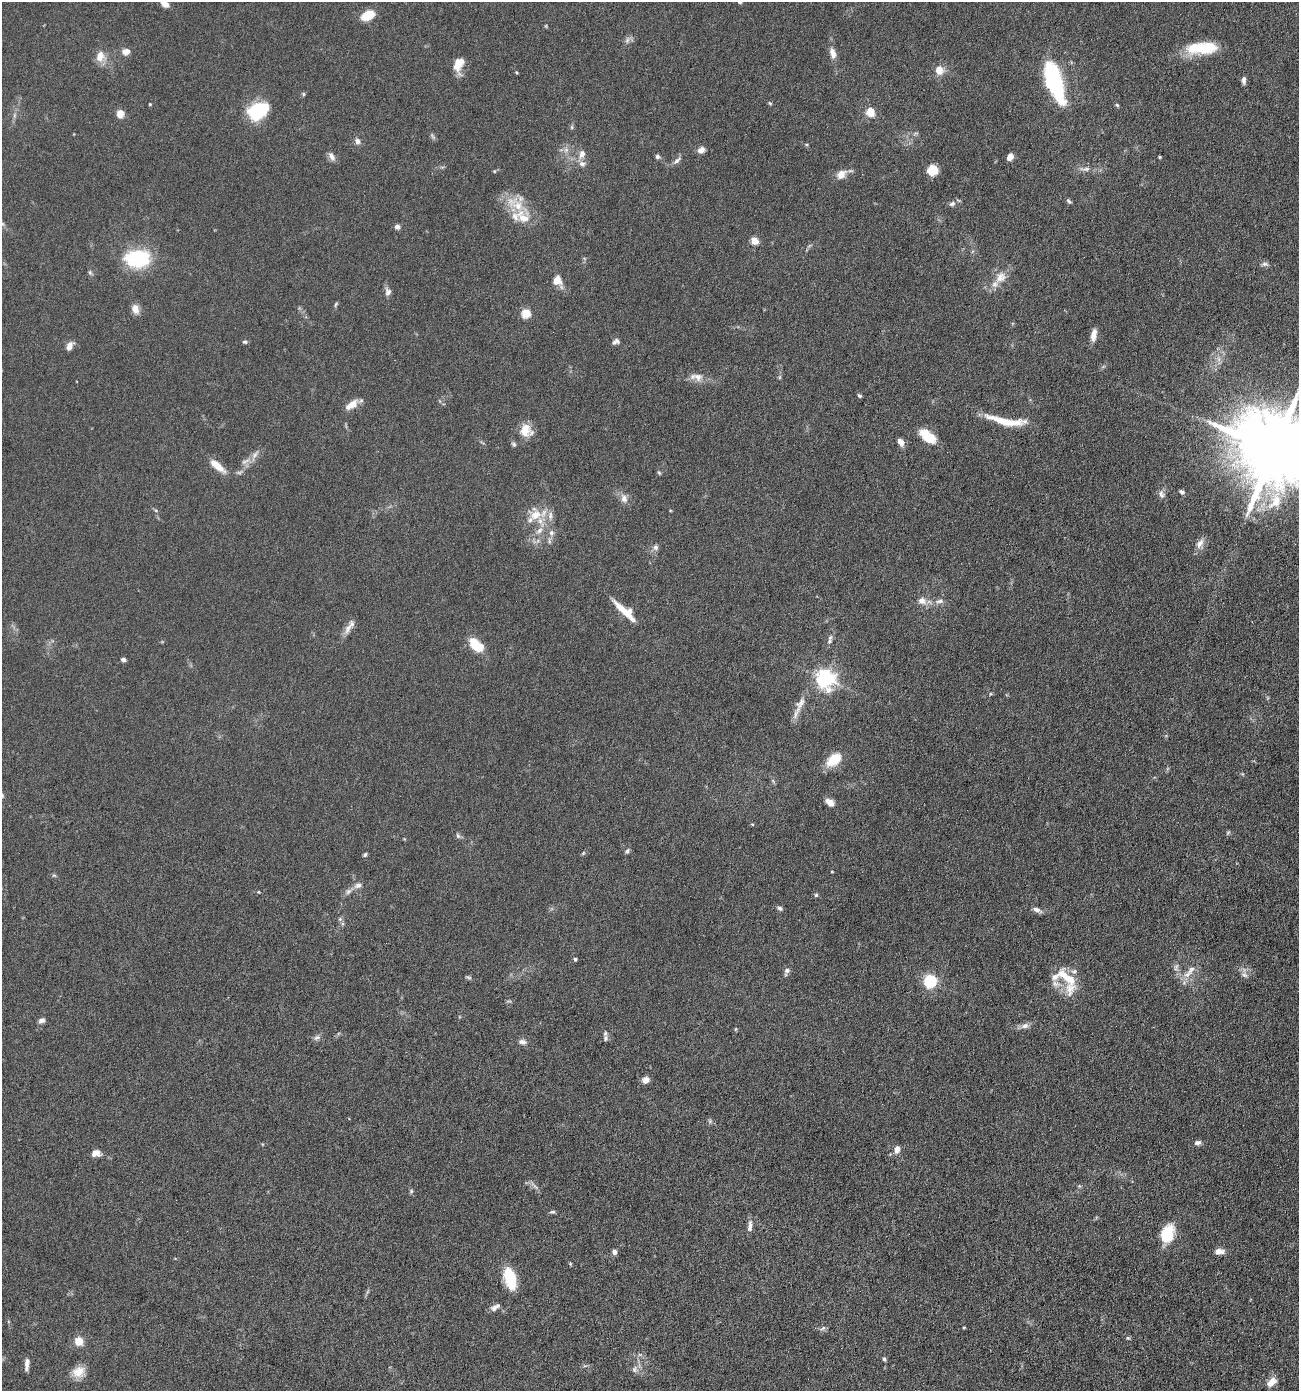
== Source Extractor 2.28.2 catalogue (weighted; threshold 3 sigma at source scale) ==
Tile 6 of 4 x 4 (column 2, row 2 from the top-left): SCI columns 1437-2733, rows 2779-4167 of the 5598 x 5556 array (HDU 1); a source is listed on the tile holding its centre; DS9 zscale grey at full resolution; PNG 1301 x 1393 px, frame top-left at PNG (2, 2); no overlay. Nothing masked; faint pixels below the display range render black.
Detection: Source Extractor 2.28.2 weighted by HDU 2 'WHT'; one run over the whole footprint, this tile lists its part. Background 0.062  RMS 0.0055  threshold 0.0225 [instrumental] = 3 sigma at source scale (4.09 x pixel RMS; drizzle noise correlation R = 1.36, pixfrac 0.8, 0.05/0.05 arcsec/px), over >= 5 px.
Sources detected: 162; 2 too faint to see at this stretch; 2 inside a brighter object's white glare — not listed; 14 inside a brighter listed object's ellipse — not listed separately; the other 144 listed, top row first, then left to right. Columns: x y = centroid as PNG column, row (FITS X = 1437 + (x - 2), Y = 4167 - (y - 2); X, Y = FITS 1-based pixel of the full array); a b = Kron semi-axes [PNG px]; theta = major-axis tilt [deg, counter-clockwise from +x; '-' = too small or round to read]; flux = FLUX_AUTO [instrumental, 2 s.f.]
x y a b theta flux
165 4 9 6 -33 3.4
368 15 13 9 28 9.7
546 26 5 3 - 0.46
627 40 8 6 69 1.5
1202 48 36 12 4 20
126 52 8 6 8 3.8
833 53 14 7 -76 3.6
100 56 15 11 78 5.1
459 64 16 10 73 6.8
939 70 9 7 -77 6
516 72 5 3 - 0.43
1244 80 10 5 90 1.7
1054 81 27 11 -69 81
303 94 6 4 -90 0.6
770 103 6 4 -31 0.55
150 104 3 3 - 0.47
1117 105 5 4 - 0.63
257 110 19 13 29 31
870 111 9 8 - 7
120 113 8 8 - 4.2
14 115 7 4 -73 0.86
572 127 6 4 72 0.66
357 141 8 6 -53 1.8
566 150 8 6 45 1.7
701 150 7 6 - 3.3
582 154 11 8 68 3.2
332 156 12 7 -61 2.3
657 156 6 5 - 1.2
1010 157 6 5 - 3.5
1160 157 4 3 - 0.52
677 160 14 6 42 1.9
1085 169 17 6 0 2.7
932 170 11 10 - 6.6
841 174 15 10 43 4.2
1069 201 7 4 -41 0.86
515 204 42 13 -33 12
952 204 9 6 21 1.5
2 223 11 5 -30 1.6
397 227 6 5 - 1.8
754 241 5 4 - 13
137 259 29 20 2 30
1265 264 11 6 0 1.5
90 272 7 5 -63 0.9
1001 277 19 13 47 6.5
557 280 14 11 87 4.7
388 292 10 7 -84 2.2
336 304 8 4 55 0.69
135 309 12 8 -70 3.4
526 313 5 5 - 23
1094 335 14 6 80 3.6
617 341 8 6 -47 1.2
245 342 6 5 - 0.87
69 346 9 6 59 3.3
698 377 14 11 -26 3.9
780 377 6 4 71 0.61
860 395 5 4 - 0.96
352 405 14 7 35 5.9
1006 421 49 9 -10 14
525 430 18 13 87 7
928 436 17 9 -36 13
901 442 8 6 -61 3.1
514 444 6 5 - 0.93
1274 449 22 17 -35 7000
255 455 11 6 54 2.4
245 461 15 5 27 2.3
217 465 23 8 -40 6.3
659 473 6 4 -44 0.64
1182 492 7 4 -32 1
1161 494 12 7 -68 1.8
624 498 13 9 -70 3.2
156 511 6 3 -21 0.6
536 515 20 18 -49 11
551 533 9 8 - 2
1200 543 14 8 58 3.2
655 547 8 7 - 1.6
922 601 9 8 - 3.6
940 601 12 7 17 2.5
625 611 30 8 -40 10
348 628 18 7 63 3.5
830 640 14 6 75 1.8
476 645 17 9 -42 12
123 660 6 5 - 1.2
825 678 7 7 - 220
990 694 5 3 - 0.42
800 703 20 10 55 4.7
834 760 18 11 39 11
773 781 7 4 -46 0.7
2 795 8 6 -67 1.2
830 802 10 6 -37 4
752 824 5 3 - 0.44
1228 833 6 5 - 0.71
458 836 7 5 -74 1.1
627 851 7 5 66 0.97
583 853 6 4 46 0.59
365 854 5 4 - 0.99
832 871 4 2 - 0.37
54 875 6 4 0 0.64
358 885 10 7 27 2.4
348 891 10 6 45 1.8
259 892 5 4 - 0.45
816 895 5 5 - 0.72
780 908 8 5 -21 1.2
1037 910 13 5 -20 2.1
340 919 6 5 - 0.82
575 959 4 4 - 0.85
1176 967 11 6 79 1.8
787 970 7 7 - 1.6
1191 970 17 8 53 4.5
1244 975 10 8 -29 2.2
468 977 8 4 -12 0.78
1066 977 32 12 -39 11
930 981 6 6 - 79
1056 984 14 9 -19 3.7
42 1020 7 6 - 1.8
1025 1026 11 8 11 2.3
735 1029 5 3 - 0.49
317 1038 9 7 21 1.6
605 1038 8 7 - 1.4
522 1042 10 7 -10 1.9
645 1080 6 6 - 4
710 1121 6 5 - 0.82
1198 1143 9 6 12 1.6
897 1149 9 7 80 3
96 1153 9 7 -4 3.6
1079 1186 5 5 - 0.56
411 1191 5 5 - 0.75
552 1212 8 4 8 0.85
750 1226 15 6 82 2.3
1167 1233 21 14 72 14
1219 1251 8 5 4 4.1
614 1252 6 5 - 1.7
175 1258 5 3 - 0.34
570 1264 5 4 - 0.53
510 1278 22 11 -73 18
494 1308 10 8 36 2
964 1327 3 3 - 0.48
823 1328 8 5 32 1.2
1128 1338 6 5 - 0.68
79 1341 9 8 - 5.7
884 1359 5 4 - 0.84
27 1364 14 5 84 2.6
634 1369 9 6 80 1.5
78 1372 16 13 31 5.9
1271 1382 14 8 42 3.9
Isophote crosses this tile's border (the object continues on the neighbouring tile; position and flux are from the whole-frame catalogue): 4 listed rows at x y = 165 4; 2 223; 1274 449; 2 795